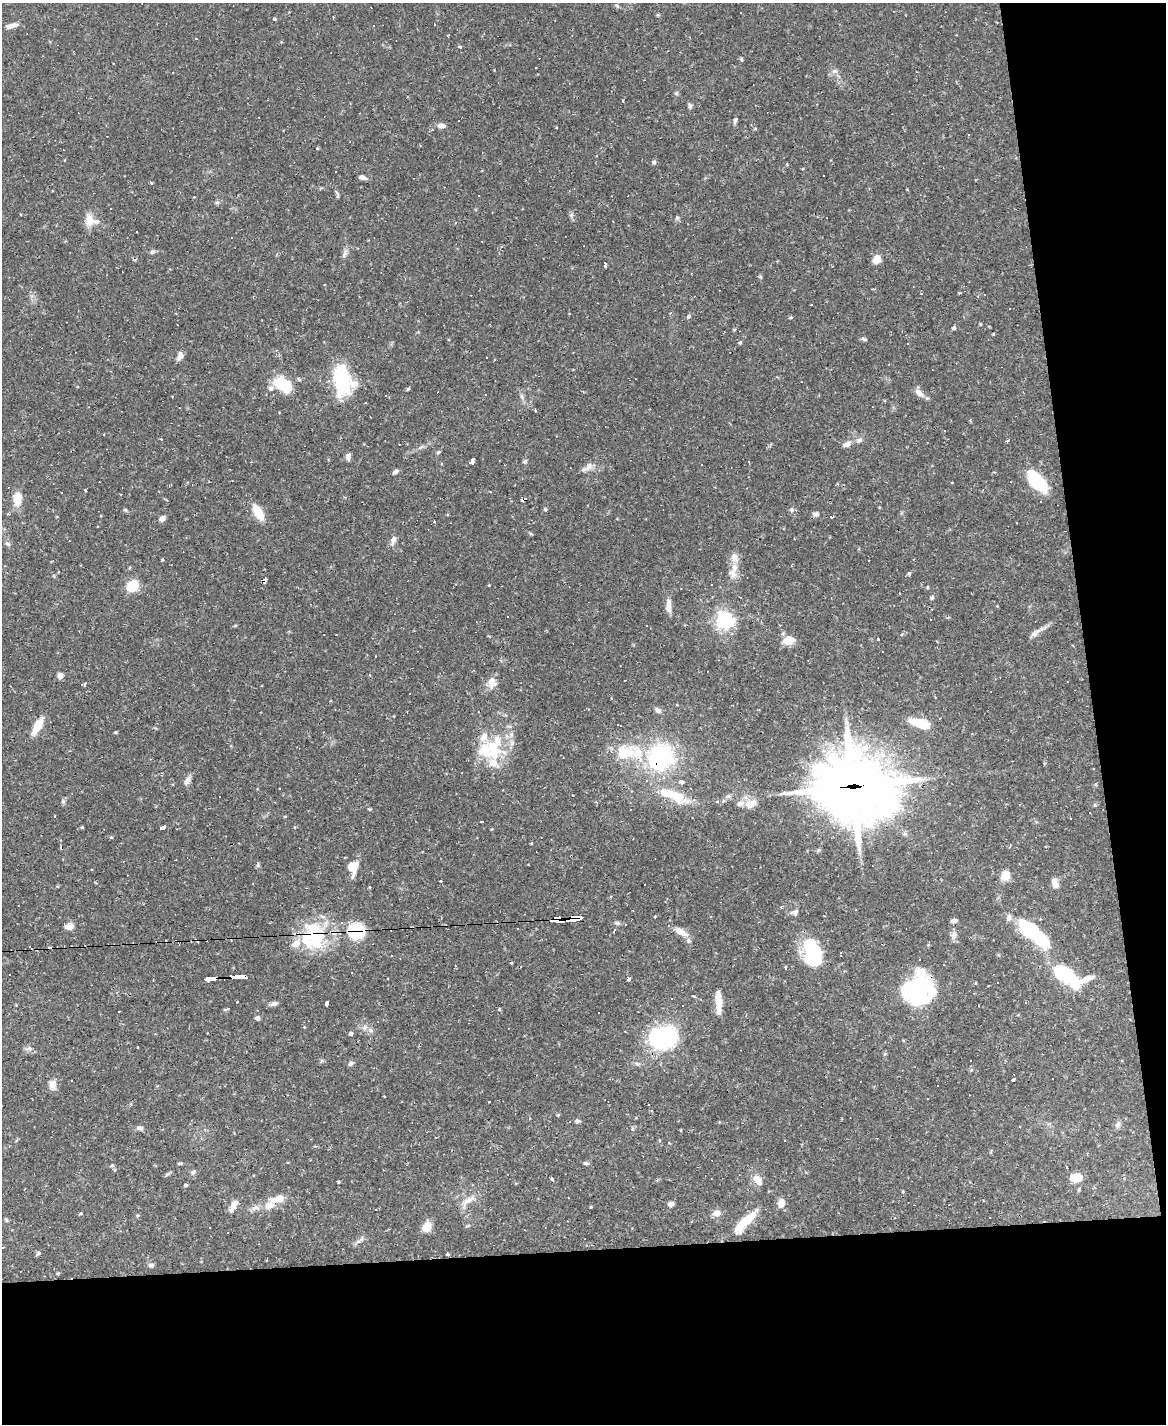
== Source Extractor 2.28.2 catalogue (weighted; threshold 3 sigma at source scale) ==
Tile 12 of 4 x 3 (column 4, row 3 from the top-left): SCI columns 3492-4655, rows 238-1659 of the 4655 x 4634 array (HDU 1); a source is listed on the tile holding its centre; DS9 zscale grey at full resolution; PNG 1168 x 1426 px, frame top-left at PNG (2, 3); no overlay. Shown black and unused: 19% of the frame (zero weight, under 2 of 3 exposures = <1% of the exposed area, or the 3 px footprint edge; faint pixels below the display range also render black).
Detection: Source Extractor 2.28.2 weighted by HDU 2 'WHT'; one run over the whole footprint, this tile lists its part. Background 0.12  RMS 0.0033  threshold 0.0147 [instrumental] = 3 sigma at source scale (4.5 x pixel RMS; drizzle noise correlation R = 1.50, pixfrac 1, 0.05/0.05 arcsec/px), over >= 5 px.
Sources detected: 265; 4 inside a brighter object's white glare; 58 cosmic-ray / hot-pixel residue — not listed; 16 inside a brighter listed object's ellipse — not listed separately; the other 187 listed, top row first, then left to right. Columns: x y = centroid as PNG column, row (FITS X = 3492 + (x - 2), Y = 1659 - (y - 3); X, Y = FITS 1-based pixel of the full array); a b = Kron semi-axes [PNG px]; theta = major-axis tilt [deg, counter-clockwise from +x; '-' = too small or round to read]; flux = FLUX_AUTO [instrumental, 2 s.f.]
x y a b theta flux
617 6 6 4 -71 0.47
274 19 4 3 - 0.46
434 24 3 2 - 0.24
11 26 15 5 14 2
448 36 3 3 - 0.33
196 38 3 2 - 0.22
460 46 4 4 - 0.54
741 59 5 4 - 0.41
834 71 7 6 - 1
676 93 5 5 - 0.55
690 106 7 6 - 0.74
735 120 9 4 68 0.83
441 126 8 6 0 1.4
654 162 5 5 - 0.58
362 177 8 5 -13 1.3
151 183 4 3 - 0.52
479 196 3 3 - 0.81
677 217 5 5 - 0.48
89 220 16 11 83 3.5
152 252 7 4 44 0.56
344 254 12 5 65 1.2
877 259 6 5 - 8.1
605 263 3 3 - 16
921 294 3 2 - 0.23
671 313 4 3 - 0.29
689 316 5 5 - 0.51
790 317 5 4 - 0.45
980 324 4 3 - 0.28
954 328 5 4 - 0.5
993 334 4 3 - 0.24
864 339 8 4 -27 0.54
740 343 4 4 - 0.42
180 356 10 7 67 1.6
342 378 28 16 -79 28
283 385 14 10 -33 15
271 388 8 7 - 1.1
408 389 6 3 37 0.35
919 393 15 7 -40 1.9
522 397 7 4 -72 0.67
535 410 3 3 - 4.5
161 439 3 2 - 0.3
859 440 7 5 22 0.81
1007 441 4 3 - 0.39
847 444 11 6 31 1.3
438 452 6 4 43 0.46
348 457 9 6 80 1.1
472 460 3 3 - 15
525 461 6 5 - 0.56
441 464 3 3 - 0.27
589 467 12 7 53 1.7
395 472 8 5 29 0.77
1036 481 25 11 -48 18
17 499 13 8 86 5.9
523 500 5 3 - 23
545 509 5 3 - 0.35
125 510 6 4 -31 0.45
792 510 7 5 89 0.68
258 512 16 8 -62 6.7
815 514 7 5 0 0.76
830 517 3 3 - 3.4
162 518 6 5 - 1.6
393 540 12 7 73 1.4
7 543 8 5 -39 0.72
734 557 11 9 -87 2.3
163 559 3 3 - 0.53
58 572 3 3 - 0.36
732 573 15 11 -48 2.7
909 574 5 4 - 0.77
265 581 5 4 - 1.8
489 585 3 3 - 0.21
133 586 8 7 - 13
928 587 4 3 - 0.34
932 597 5 5 - 0.6
668 605 18 7 -90 2.5
930 619 2 2 - 0.27
724 620 7 6 - 140
235 626 5 3 - 0.33
646 626 2 2 - 0.27
1035 633 21 6 40 2
878 639 3 3 - 9.9
788 640 11 8 9 4.6
370 675 4 3 - 0.38
60 676 8 6 -71 1.2
492 683 16 10 -87 3
84 685 3 3 - 19
658 710 8 6 -36 1
940 718 3 3 - 0.54
920 723 21 8 -16 9
620 725 3 3 - 0.26
38 726 21 7 60 5.1
115 732 4 3 - 0.33
492 749 35 24 -45 15
626 753 29 19 20 13
661 757 30 28 47 36
1093 769 3 2 - 0.19
187 781 10 7 51 1.6
680 782 4 3 - 2.4
853 787 32 24 -5 2000
670 794 41 14 -26 11
63 801 6 5 - 0.59
723 801 3 3 - 1.3
751 804 17 11 25 3.1
482 822 3 3 - 6.8
82 827 4 4 - 0.31
163 828 6 3 2 21
111 837 4 3 - 0.28
531 843 4 2 - 0.25
258 865 6 4 72 0.48
353 867 14 11 76 5
1005 875 11 9 57 3.7
1055 883 14 8 -68 1.9
795 912 9 7 15 1.2
655 917 3 3 - 0.29
1009 918 10 7 77 1.2
574 919 10 4 5 160
556 920 10 4 5 130
954 920 8 4 6 0.9
617 923 7 5 -26 0.67
69 926 5 4 - 7.4
356 930 20 18 -36 13
614 931 7 3 72 0.39
681 932 20 8 -29 3.3
313 936 50 23 35 20
954 936 10 7 65 1.5
1040 939 24 14 -41 16
841 955 5 2 - 0.48
815 958 23 21 -61 16
919 959 2 2 - 0.23
511 963 3 3 - 0.33
785 968 3 3 - 0.85
1065 975 36 16 -36 22
238 977 14 4 2 100
212 979 10 4 3 46
629 979 4 4 - 0.83
917 991 26 23 23 38
694 996 5 3 - 0.42
671 999 3 2 - 0.32
718 999 23 8 -88 4
327 1002 4 3 - 22
274 1003 10 6 11 0.89
499 1009 4 3 - 0.5
257 1018 6 5 - 0.78
370 1030 7 6 - 0.96
351 1033 5 4 - 0.57
663 1037 20 15 1 59
29 1049 9 5 -6 0.99
885 1054 6 3 20 0.33
350 1064 7 5 44 0.76
637 1064 7 4 -3 0.63
1013 1079 4 3 - 2.3
71 1080 3 2 - 0.23
52 1085 14 9 -83 2.1
937 1085 3 3 - 0.39
927 1099 3 2 - 0.23
489 1102 3 2 - 0.39
649 1105 3 2 - 0.32
558 1115 5 3 - 0.29
577 1121 7 5 4 0.64
1118 1125 9 6 49 0.98
140 1128 11 5 1 1
315 1146 4 4 - 0.42
586 1163 8 4 -9 0.61
112 1166 6 5 - 0.63
193 1172 7 6 - 0.79
1076 1178 14 9 1 4
552 1179 4 3 - 0.67
758 1180 15 9 -55 2.9
338 1182 3 3 - 0.51
186 1185 5 4 - 0.46
468 1201 18 7 28 2.5
781 1203 9 7 76 2.4
671 1204 6 5 - 1.3
270 1205 18 11 38 3.8
233 1206 15 6 61 2.6
376 1210 3 2 - 0.3
716 1213 9 8 - 2
138 1215 5 4 - 0.41
895 1218 4 3 - 0.3
6 1220 6 4 -50 0.47
745 1222 29 8 44 10
427 1227 8 7 - 5.2
358 1242 7 4 19 0.72
3 1248 3 2 - 0.26
38 1253 6 5 - 0.52
448 1254 5 4 - 0.37
151 1265 7 6 - 0.78
58 1273 5 3 - 0.34
Overlapping masked pixels (flux is a lower limit): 11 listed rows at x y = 523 500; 265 581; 661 757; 853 787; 574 919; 556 920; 356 930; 313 936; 238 977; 212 979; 917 991
Unlisted compact peaks at least as high as the median listed source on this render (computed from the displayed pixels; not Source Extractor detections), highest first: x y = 571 215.